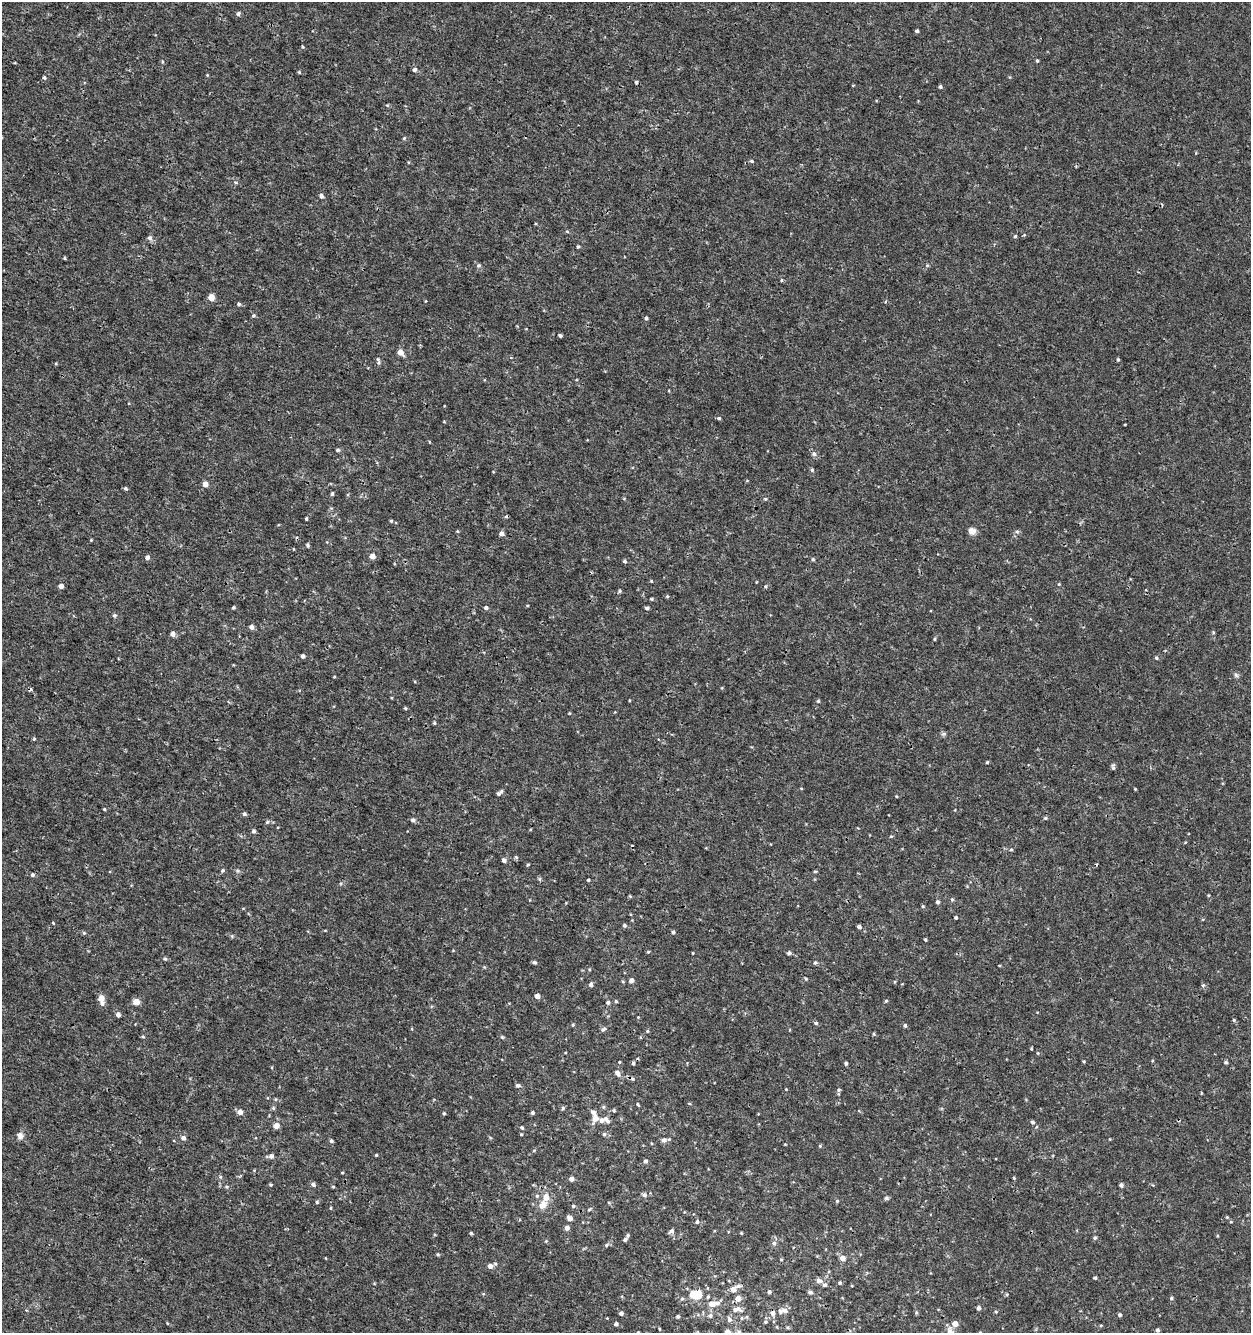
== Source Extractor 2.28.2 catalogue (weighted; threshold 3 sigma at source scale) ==
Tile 11 of 4 x 4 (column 3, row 3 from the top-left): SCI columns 2781-4029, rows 1333-2663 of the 5497 x 5335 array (HDU 1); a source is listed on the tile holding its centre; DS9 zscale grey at full resolution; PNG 1253 x 1335 px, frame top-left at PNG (2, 2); no overlay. Shown black and unused: <1% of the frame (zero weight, under 3 of 4 exposures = <1% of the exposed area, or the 3 px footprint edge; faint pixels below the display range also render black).
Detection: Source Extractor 2.28.2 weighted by HDU 2 'WHT'; one run over the whole footprint, this tile lists its part. Background 5.26e-04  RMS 8.6e-04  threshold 0.00386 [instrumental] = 3 sigma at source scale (4.5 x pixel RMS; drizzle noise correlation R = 1.50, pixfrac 1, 0.0396/0.0396 arcsec/px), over >= 5 px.
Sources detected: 244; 5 cosmic-ray / hot-pixel residue — not listed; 6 inside a brighter listed object's ellipse — not listed separately; the other 233 listed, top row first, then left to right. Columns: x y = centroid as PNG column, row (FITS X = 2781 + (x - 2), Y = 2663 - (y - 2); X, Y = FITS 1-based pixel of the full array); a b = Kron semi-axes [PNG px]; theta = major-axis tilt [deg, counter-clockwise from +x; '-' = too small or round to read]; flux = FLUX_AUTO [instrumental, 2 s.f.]
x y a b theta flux
238 14 5 4 - 0.23
917 31 4 3 - 0.15
1037 61 4 3 - 0.11
414 70 5 5 - 0.25
299 72 4 4 - 0.094
44 78 5 4 - 0.13
940 86 4 4 - 0.16
387 105 6 3 -19 0.095
404 138 5 4 - 0.1
751 161 5 3 - 0.12
236 182 5 4 - 0.096
321 196 5 5 - 0.23
567 232 5 3 - 0.09
1015 236 4 4 - 0.11
150 238 7 6 - 0.24
578 247 4 4 - 0.12
65 258 5 3 - 0.066
478 266 6 6 - 0.18
781 280 5 3 - 0.092
211 297 5 4 - 1.2
425 301 4 3 - 0.057
239 304 5 4 - 0.15
253 315 5 4 - 0.12
646 318 4 4 - 0.15
560 335 4 3 - 0.13
400 352 5 5 - 0.84
1118 359 4 3 - 0.11
379 363 8 4 90 0.17
719 418 5 4 - 0.13
1125 424 3 2 - 0.059
338 450 5 4 - 0.13
814 454 7 6 - 0.23
812 470 5 5 - 0.12
205 484 4 4 - 0.77
125 488 4 4 - 0.14
332 494 5 4 - 0.14
765 499 5 4 - 0.1
306 519 3 2 - 0.096
391 521 4 4 - 0.099
457 531 5 3 - 0.072
972 531 9 7 -31 0.49
1017 532 6 5 - 0.16
501 533 5 5 - 0.33
91 540 3 3 - 0.066
308 545 5 4 - 0.13
372 556 5 5 - 0.61
147 557 5 4 - 0.28
624 561 5 4 - 0.15
651 581 5 3 - 0.063
1059 584 3 3 - 0.068
61 586 4 4 - 0.43
765 586 5 4 - 0.098
620 591 5 4 - 0.12
667 596 5 4 - 0.093
652 599 4 4 - 0.091
233 607 4 3 - 0.098
486 608 5 4 - 0.2
647 608 4 3 - 0.17
114 615 5 5 - 0.15
251 627 5 5 - 0.31
1213 632 5 4 - 0.083
173 634 4 4 - 0.45
934 639 4 4 - 0.091
302 656 4 4 - 0.21
1156 658 5 4 - 0.12
1236 675 6 6 - 0.17
334 677 4 2 - 0.062
818 701 4 4 - 0.11
405 708 4 4 - 0.099
434 723 4 4 - 0.097
943 734 6 4 18 0.14
34 739 4 4 - 0.1
987 762 4 3 - 0.098
1113 767 8 4 -72 0.15
801 788 4 3 - 0.061
1135 789 3 3 - 0.07
499 793 8 4 38 0.26
896 796 4 3 - 0.072
104 809 3 3 - 0.095
244 814 4 4 - 0.18
1045 818 5 4 - 0.13
413 820 5 5 - 0.23
267 822 5 5 - 0.13
253 831 5 4 - 0.18
891 836 5 3 - 0.08
1011 849 4 4 - 0.1
516 857 5 4 - 0.11
504 860 5 4 - 0.28
223 870 5 5 - 0.14
815 871 5 3 - 0.076
32 875 5 5 - 0.16
540 879 6 4 -90 0.12
588 880 3 3 - 0.11
630 896 4 4 - 0.084
952 899 5 4 - 0.11
937 902 4 4 - 0.17
923 906 4 4 - 0.094
956 917 3 3 - 0.13
53 923 3 3 - 0.067
624 925 5 4 - 0.15
859 927 4 4 - 0.19
673 932 4 4 - 0.17
84 933 5 4 - 0.12
925 940 4 3 - 0.094
648 952 4 4 - 0.088
789 953 4 4 - 0.21
165 959 5 4 - 0.11
534 962 5 4 - 0.16
815 962 5 4 - 0.13
999 965 4 2 - 0.071
806 979 5 3 - 0.081
631 980 5 4 - 0.4
591 985 5 4 - 0.24
1203 985 5 4 - 0.12
537 996 4 4 - 0.46
101 998 5 4 - 0.96
616 1001 4 4 - 0.098
886 1001 4 4 - 0.089
136 1002 4 4 - 1.3
608 1002 5 4 - 0.16
102 1003 6 5 - 0.24
118 1014 5 4 - 0.32
1234 1020 5 4 - 0.09
816 1023 5 5 - 0.14
573 1025 4 3 - 0.091
905 1025 5 5 - 0.16
603 1029 7 5 28 0.18
647 1031 4 4 - 0.098
143 1036 5 4 - 0.11
502 1037 5 4 - 0.099
1031 1049 4 3 - 0.07
1084 1061 4 3 - 0.077
619 1062 3 3 - 0.086
1226 1062 4 4 - 0.13
633 1063 4 4 - 0.12
846 1063 4 4 - 0.14
272 1067 4 3 - 0.07
617 1073 8 5 -58 0.35
518 1085 6 5 - 0.17
786 1089 3 3 - 0.058
839 1090 4 4 - 0.14
275 1099 4 4 - 0.1
638 1104 4 3 - 0.1
273 1108 5 5 - 0.12
563 1108 5 5 - 0.13
614 1110 5 4 - 0.094
240 1112 5 5 - 0.63
444 1113 4 3 - 0.094
532 1113 4 4 - 0.18
595 1118 13 7 71 0.6
606 1120 12 6 -57 0.36
1032 1122 5 4 - 0.17
276 1125 5 5 - 0.74
522 1127 5 4 - 0.11
521 1134 3 3 - 0.084
604 1134 5 5 - 0.17
20 1136 9 7 -77 0.38
183 1138 5 5 - 0.28
664 1140 8 6 22 0.25
331 1141 4 4 - 0.14
820 1146 5 3 - 0.088
376 1155 3 3 - 0.083
271 1156 5 5 - 0.3
646 1161 5 4 - 0.21
342 1173 4 2 - 0.074
1014 1178 4 3 - 0.084
571 1179 4 4 - 0.38
313 1184 5 5 - 0.23
270 1185 5 4 - 0.096
1121 1185 4 4 - 0.25
226 1187 6 5 - 0.14
333 1187 4 3 - 0.079
644 1195 6 5 - 0.24
537 1196 5 4 - 0.13
546 1197 7 7 - 0.76
886 1198 6 5 - 0.13
837 1201 5 4 - 0.1
317 1202 4 4 - 0.11
543 1205 11 8 50 0.65
573 1206 4 4 - 0.12
331 1208 5 3 - 0.077
589 1209 9 2 40 0.099
1227 1217 4 4 - 0.078
570 1218 6 5 - 0.34
697 1222 5 4 - 0.18
1231 1222 5 3 - 0.071
567 1228 5 5 - 0.35
671 1231 8 5 35 0.18
471 1233 4 3 - 0.12
741 1233 4 3 - 0.078
1095 1238 5 4 - 0.14
625 1239 6 4 47 0.15
546 1241 4 4 - 0.08
774 1243 6 6 - 0.21
606 1245 5 5 - 0.11
438 1254 4 4 - 0.11
842 1258 5 5 - 0.57
781 1259 4 3 - 0.075
490 1266 6 6 - 0.5
1095 1278 3 3 - 0.13
819 1281 8 7 - 0.32
840 1282 5 4 - 0.11
738 1286 10 6 15 0.27
852 1286 4 3 - 0.067
733 1289 6 5 - 0.57
769 1292 5 5 - 0.18
810 1292 7 4 -9 0.17
695 1295 7 5 2 4.3
1171 1298 5 4 - 0.11
738 1299 7 6 - 0.58
711 1304 9 8 - 0.68
978 1308 5 4 - 0.2
737 1309 16 8 -1 0.58
26 1310 5 4 - 0.078
783 1311 15 7 9 0.52
621 1313 4 4 - 0.27
916 1313 5 4 - 0.11
710 1315 7 6 - 0.26
1120 1315 4 3 - 0.17
678 1316 4 4 - 0.15
742 1318 5 5 - 0.13
729 1319 7 6 - 0.29
765 1322 6 4 1 0.13
616 1324 4 4 - 0.2
955 1324 5 5 - 0.66
1101 1325 5 3 - 0.076
787 1327 5 3 - 0.11
659 1329 4 3 - 0.079
1157 1330 4 4 - 0.17
727 1331 9 5 -12 0.23
638 1332 3 3 - 0.081
739 1332 6 5 - 0.22
949 1332 13 8 75 0.51
Isophote crosses this tile's border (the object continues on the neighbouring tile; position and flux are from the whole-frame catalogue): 4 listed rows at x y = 727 1331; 638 1332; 739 1332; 949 1332